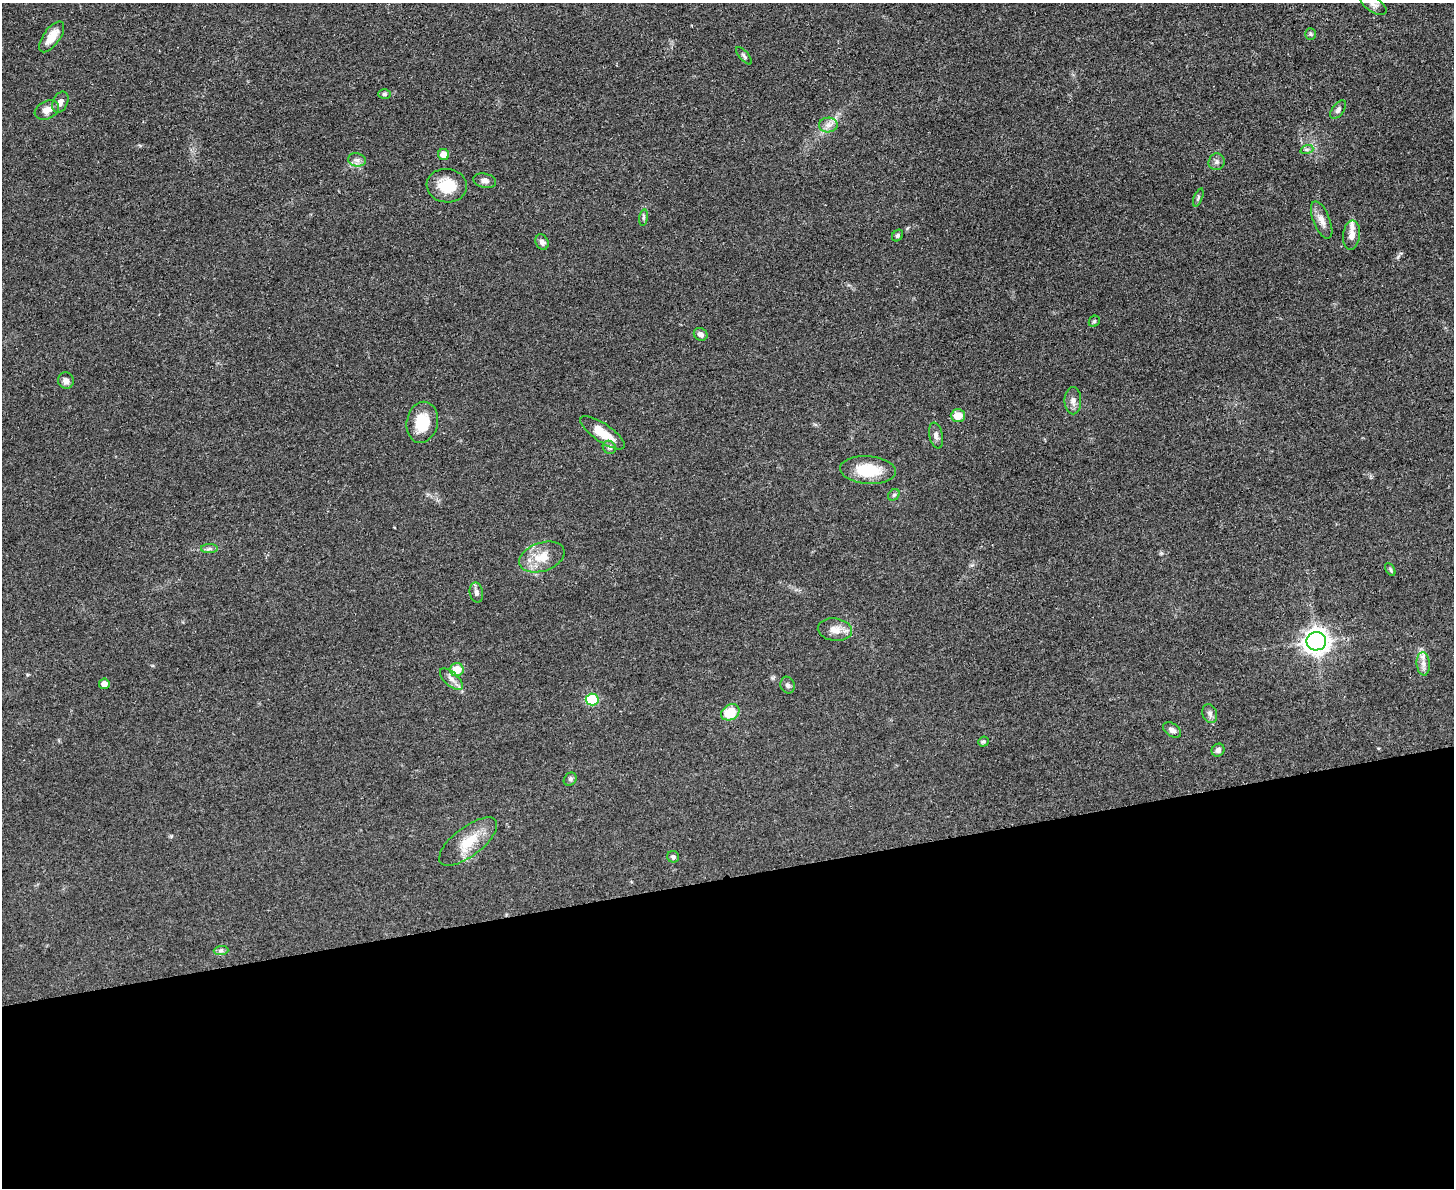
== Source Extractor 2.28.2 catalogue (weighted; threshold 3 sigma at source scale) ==
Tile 11 of 3 x 4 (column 2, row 4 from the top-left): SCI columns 1594-3045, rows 12-1197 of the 4749 x 4767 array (HDU 1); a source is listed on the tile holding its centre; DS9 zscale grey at full resolution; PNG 1456 x 1190 px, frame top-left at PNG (2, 3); each listed source drawn as its Kron ellipse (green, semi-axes under 4 px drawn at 4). Shown black and unused: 26% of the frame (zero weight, under 3 of 4 exposures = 2% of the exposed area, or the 3 px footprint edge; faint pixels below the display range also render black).
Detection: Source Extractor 2.28.2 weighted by HDU 2 'WHT'; one run over the whole footprint, this tile lists its part. Background 0.0465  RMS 0.0051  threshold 0.0229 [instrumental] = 3 sigma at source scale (4.5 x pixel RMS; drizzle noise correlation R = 1.50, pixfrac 1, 0.05/0.05 arcsec/px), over >= 5 px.
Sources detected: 54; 1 inside a brighter listed object's ellipse — not listed separately; the other 53 listed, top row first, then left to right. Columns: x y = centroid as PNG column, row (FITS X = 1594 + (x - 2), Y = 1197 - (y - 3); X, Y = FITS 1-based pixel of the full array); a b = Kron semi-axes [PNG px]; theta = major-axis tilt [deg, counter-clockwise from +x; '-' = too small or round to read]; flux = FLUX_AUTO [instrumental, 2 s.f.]
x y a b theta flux
1373 4 15 7 -35 2.5
1310 34 6 5 - 0.87
52 37 18 8 54 7.3
744 56 11 4 -49 1.2
385 94 6 5 - 1.1
60 102 11 7 66 2.5
47 110 13 9 25 4.1
1338 110 11 5 52 1.5
828 125 9 7 1 2.6
1307 149 7 4 18 0.88
444 154 5 5 - 5.5
357 160 9 6 -12 1.9
1217 162 8 8 - 1.7
485 181 11 7 -13 2
447 186 20 16 -7 14
1198 197 9 3 68 0.92
644 218 8 4 81 0.96
1322 220 20 8 -68 4.2
1351 235 15 8 83 3.6
898 236 6 5 - 0.97
542 242 8 6 -65 2.1
1094 321 6 5 - 0.71
701 334 7 6 - 2.2
66 381 8 8 - 2.1
1073 401 13 8 -89 3
958 416 7 6 - 6.3
422 422 21 15 78 15
603 433 26 9 -34 10
936 435 13 7 -79 2.1
609 447 7 6 - 1.2
868 470 28 14 -4 17
894 495 6 5 - 0.9
209 549 8 4 1 1.3
542 557 23 14 18 9.9
1390 569 7 4 -60 0.74
476 593 10 6 -77 1.8
835 630 17 11 -8 5.4
1316 641 10 9 - 380
1423 664 12 6 -85 2.8
457 670 7 6 - 11
451 679 14 7 -42 2.9
104 684 5 5 - 3.8
788 685 8 7 - 1.4
592 699 6 6 - 27
730 712 10 7 32 13
1210 713 9 7 -69 1.9
1172 730 10 6 -34 2.2
983 742 5 5 - 0.9
1218 750 7 6 - 1.6
570 779 7 6 - 1
468 842 35 14 37 13
673 857 6 5 - 1.2
221 950 7 4 1 1.1
Isophote crosses this tile's border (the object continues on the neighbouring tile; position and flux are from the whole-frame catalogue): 1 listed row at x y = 1373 4